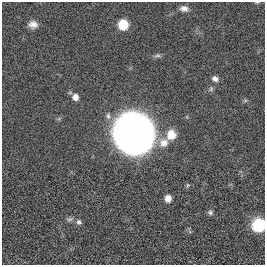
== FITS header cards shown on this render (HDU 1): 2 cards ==
NAXIS1  =                  263
NAXIS2  =                  263

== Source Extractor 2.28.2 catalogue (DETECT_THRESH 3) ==
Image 263 x 263 px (HDU 1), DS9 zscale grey, 1 PNG px = 1 image px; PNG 267 x 267 px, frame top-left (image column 1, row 263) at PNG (2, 2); no overlay
Background 0.00169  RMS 0.078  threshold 0.235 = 3 sigma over >= 5 px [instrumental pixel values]
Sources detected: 18; all 18 listed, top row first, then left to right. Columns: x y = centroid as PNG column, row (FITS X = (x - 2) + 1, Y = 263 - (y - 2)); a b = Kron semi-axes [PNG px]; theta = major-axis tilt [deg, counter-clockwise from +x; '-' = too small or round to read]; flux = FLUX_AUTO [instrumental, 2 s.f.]
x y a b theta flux
257 2 5 3 - 4.3
184 9 10 7 -7 27
33 24 11 8 -6 34
123 25 7 6 - 270
157 55 9 5 9 13
215 79 8 6 -23 20
211 89 7 5 70 11
75 97 8 7 - 30
108 116 10 7 -75 21
134 133 23 22 - 7300
171 135 12 11 - 71
164 143 13 12 - 58
188 185 5 5 - 7.5
168 198 7 6 - 38
210 212 7 6 - 12
70 219 11 5 13 16
79 222 8 7 - 16
259 225 7 7 - 730
At the frame edge (FLAGS 8, measured only in part): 2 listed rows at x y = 257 2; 259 225